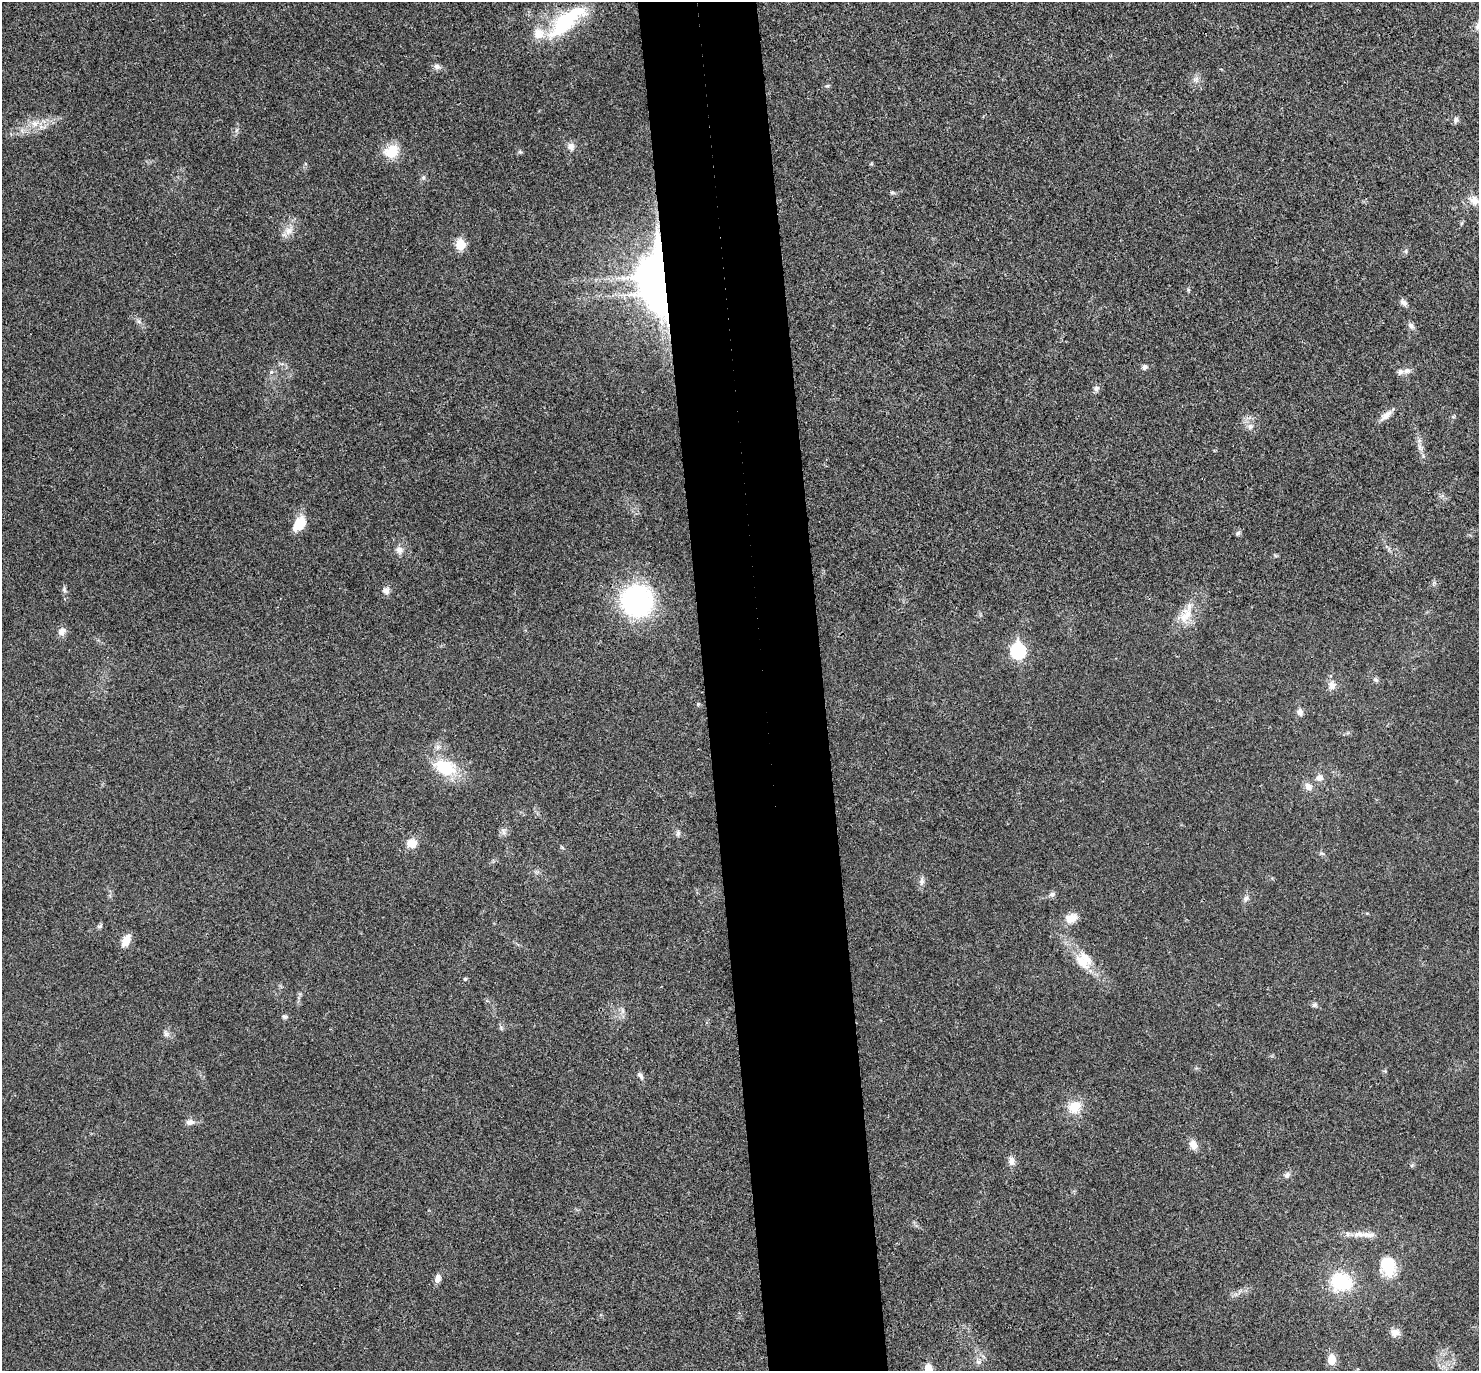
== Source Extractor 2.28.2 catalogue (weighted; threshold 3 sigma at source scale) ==
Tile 5 of 3 x 3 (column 2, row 2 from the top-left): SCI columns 1533-3009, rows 1507-2875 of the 4544 x 4475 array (HDU 1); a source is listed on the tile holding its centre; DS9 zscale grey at full resolution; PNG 1481 x 1373 px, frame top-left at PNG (2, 2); no overlay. Shown black and unused: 8% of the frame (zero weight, under 3 of 4 exposures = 6% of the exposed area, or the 3 px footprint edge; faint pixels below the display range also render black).
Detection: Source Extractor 2.28.2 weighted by HDU 2 'WHT'; one run over the whole footprint, this tile lists its part. Background 0.0216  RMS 0.0058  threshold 0.0262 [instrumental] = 3 sigma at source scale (4.5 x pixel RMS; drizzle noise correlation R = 1.50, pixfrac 1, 0.05/0.05 arcsec/px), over >= 5 px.
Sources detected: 76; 3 inside a brighter object's white glare — not listed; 3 inside a brighter listed object's ellipse — not listed separately; the other 70 listed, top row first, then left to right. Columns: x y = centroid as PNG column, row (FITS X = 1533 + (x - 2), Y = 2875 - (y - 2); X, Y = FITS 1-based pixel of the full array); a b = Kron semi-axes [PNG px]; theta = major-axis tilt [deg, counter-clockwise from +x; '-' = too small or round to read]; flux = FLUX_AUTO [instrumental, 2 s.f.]
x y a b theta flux
564 22 54 22 40 44
437 67 8 7 - 2.4
1195 79 8 7 - 2.3
827 86 6 5 - 0.86
1456 120 9 6 70 1.6
34 124 9 8 - 3.8
237 130 7 4 70 1.1
571 146 9 8 - 3.2
391 151 18 15 41 13
423 178 6 4 19 0.87
892 192 6 4 18 0.81
1474 201 12 10 -42 5
288 231 12 9 67 4.5
460 244 6 5 - 27
659 276 17 12 82 1400
1188 290 6 4 73 0.72
1403 303 10 6 -35 2.2
1411 326 8 7 - 2.1
1144 367 6 6 - 1.8
1407 371 10 8 16 2.7
271 372 6 4 44 0.97
1096 388 8 7 - 1.8
1386 415 16 8 38 4.2
1453 417 6 4 -1 0.76
1250 427 9 8 - 2.7
1419 446 7 4 -72 1.7
299 524 18 11 55 11
1238 533 7 5 18 1.2
399 550 10 9 - 3.2
64 590 7 5 -70 1.3
386 591 9 8 - 2.8
636 600 27 26 - 110
1185 615 27 14 64 11
62 631 10 8 63 3.6
1018 651 8 7 - 92
1376 680 6 6 - 1.1
1332 685 11 10 - 3.7
1300 712 9 7 -66 2.4
445 767 31 19 -21 23
1319 778 8 7 - 2.8
1308 787 11 9 -43 3.5
504 832 10 5 -67 1.8
678 833 9 5 -90 1.4
412 843 11 11 - 6.6
921 881 11 6 80 2.5
1052 894 9 5 15 1.6
1246 898 9 6 52 1.9
1071 918 15 11 18 6.8
100 926 8 5 25 1.1
126 940 14 8 63 6.4
1082 962 24 13 -46 12
465 979 4 4 - 0.91
1314 1005 8 6 32 1.3
284 1017 6 6 - 1.3
166 1033 10 6 -73 1.8
1385 1071 5 5 - 0.68
640 1075 11 5 -53 1.8
1074 1107 16 13 47 11
190 1122 10 8 7 2.8
1193 1145 11 9 -59 4.4
1012 1161 12 8 -86 3.1
1287 1175 9 6 52 1.9
1369 1235 22 7 0 5.4
1388 1266 24 17 -79 17
438 1278 10 7 71 3.1
1340 1281 20 19 - 31
1395 1332 11 10 - 3.8
1332 1360 10 7 -89 7.9
978 1362 8 6 -21 1.8
928 1368 5 5 - 12
Overlapping masked pixels (flux is a lower limit): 1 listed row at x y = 659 276
Isophote crosses this tile's border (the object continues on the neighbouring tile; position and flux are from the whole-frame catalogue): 1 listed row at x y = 928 1368
Unlisted compact peaks at least as high as the median listed source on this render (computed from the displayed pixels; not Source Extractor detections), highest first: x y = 520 152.